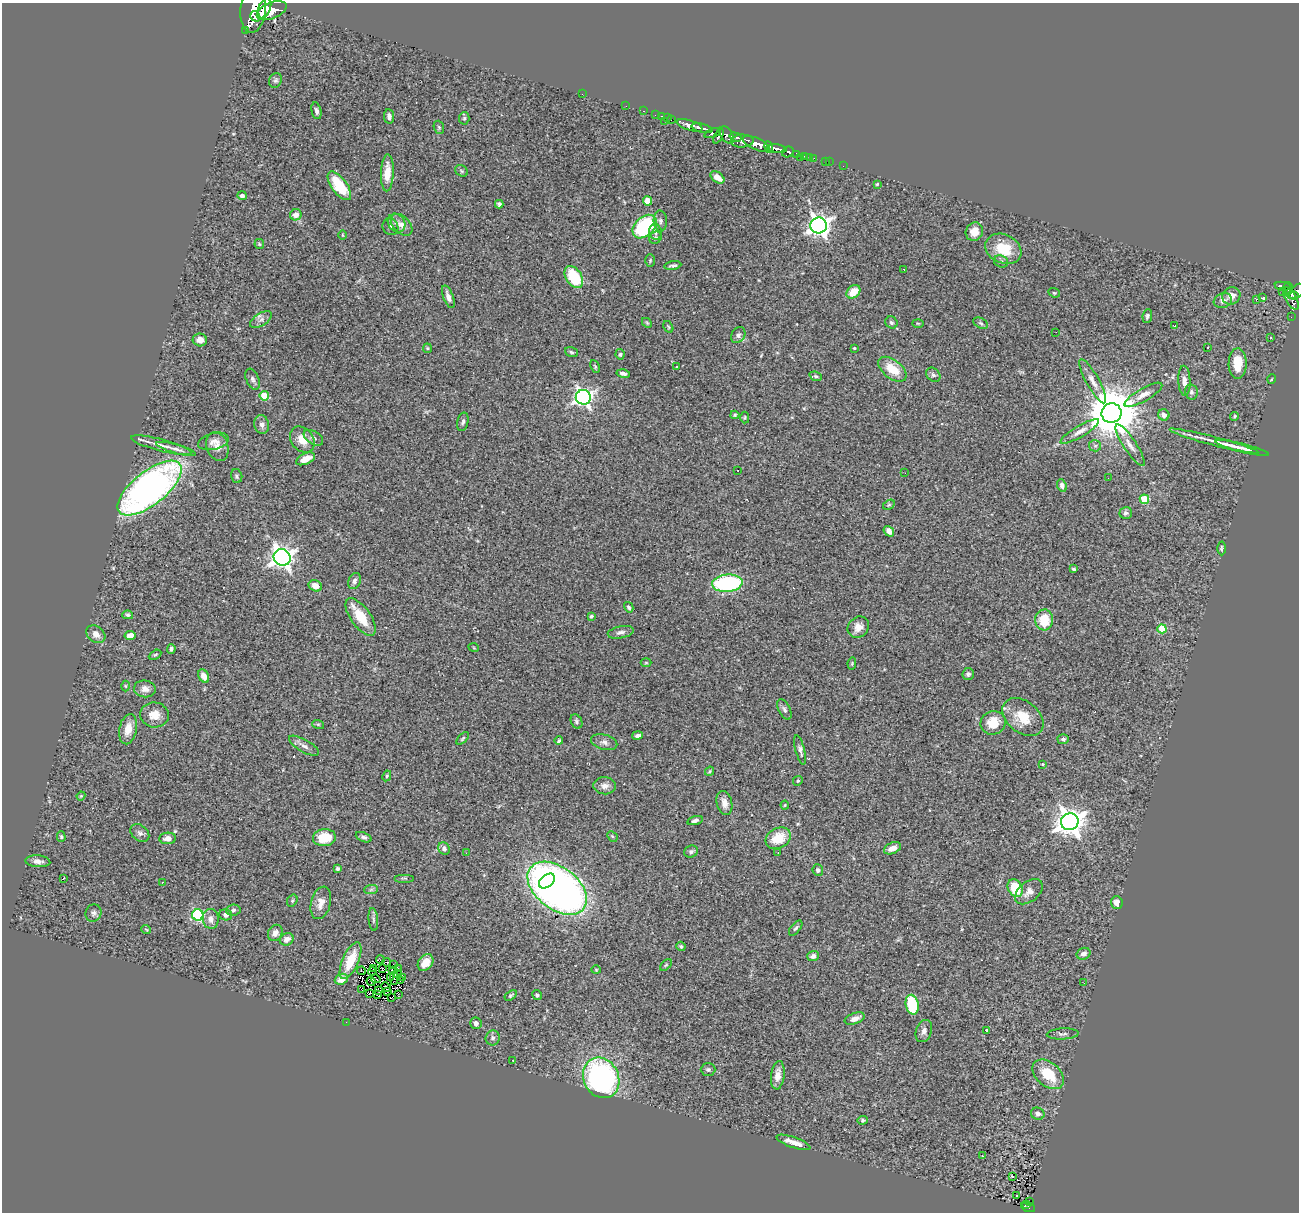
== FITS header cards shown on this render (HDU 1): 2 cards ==
NAXIS1  =                 1297
NAXIS2  =                 1210

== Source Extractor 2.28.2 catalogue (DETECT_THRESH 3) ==
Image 1297 x 1210 px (HDU 1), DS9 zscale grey, 1 PNG px = 1 image px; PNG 1301 x 1214 px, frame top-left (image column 1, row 1210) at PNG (2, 3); each listed source drawn as its Kron ellipse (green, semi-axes under 4 px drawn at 4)
Background 0.91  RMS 0.063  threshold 0.189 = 3 sigma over >= 5 px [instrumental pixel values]
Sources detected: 281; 1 with non-positive FLUX_AUTO (blend fragments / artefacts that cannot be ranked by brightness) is neither listed nor drawn; the other 280 listed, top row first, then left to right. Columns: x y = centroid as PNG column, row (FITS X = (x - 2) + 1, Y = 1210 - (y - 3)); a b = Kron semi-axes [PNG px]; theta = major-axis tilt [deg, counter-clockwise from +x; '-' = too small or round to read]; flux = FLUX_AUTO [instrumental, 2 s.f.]
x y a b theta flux
264 8 10 6 67 2000
253 9 23 12 84 5100
272 11 16 8 21 2900
255 16 5 4 - 850
245 31 2 2 - 14
276 80 7 6 - 10
582 94 2 2 - 48
626 106 2 2 - 10
316 111 8 5 -77 12
644 111 3 2 - 25
655 115 2 2 - 13
389 116 7 5 -82 15
662 116 3 2 - 26
464 118 6 5 - 7.7
667 118 3 2 - 12
671 119 3 2 - 32
664 121 2 2 - 80
689 125 13 5 -17 1400
439 127 7 5 -69 6.8
702 128 11 4 -13 1300
713 133 8 4 21 410
727 135 10 5 -57 790
718 136 8 3 60 480
736 137 6 3 -17 430
742 141 11 6 4 960
756 144 14 6 -24 2500
769 147 6 3 -78 510
777 149 10 4 -8 1200
788 152 6 5 - 330
796 154 3 3 - 120
805 156 3 3 - 53
800 157 2 2 - 18
809 157 3 2 - 21
814 158 2 2 - 9.8
826 162 2 2 - 7.6
829 162 3 2 - 6
843 166 2 2 - 8.7
462 171 7 5 -37 7
387 173 18 6 88 53
717 177 8 5 -37 41
877 184 3 2 - 3.9
339 186 17 7 -54 150
242 196 5 4 - 13
647 201 5 4 - 84
499 204 4 4 - 8.6
296 215 6 5 - 30
660 221 10 6 -87 15
397 223 10 8 -55 20
402 225 13 8 -46 27
819 225 8 8 - 2400
390 227 8 7 - 14
645 227 14 9 43 340
656 232 8 6 -76 15
974 232 9 8 - 44
343 235 5 3 - 3.6
655 238 7 5 44 8.7
259 244 5 5 - 5.1
1003 249 19 14 -25 120
650 260 6 5 - 6.4
1001 261 7 6 - 9.5
673 266 8 3 9 12
904 269 3 2 - 14
574 277 12 8 -58 170
1283 286 8 3 -10 200
1288 288 6 3 -87 270
1282 291 2 2 - 8.9
853 292 8 6 41 62
1297 292 9 6 49 560
1054 293 6 4 -21 5.3
1293 295 6 2 -7 220
1231 296 9 8 - 31
448 297 12 5 -69 24
1263 298 4 3 - 5
1291 298 13 5 -62 500
1256 299 3 3 - 15
1223 301 9 7 19 25
1147 316 7 4 83 8.7
1291 317 2 2 - 6
261 319 12 6 33 20
891 322 6 5 - 8.9
647 323 5 4 - 5.1
918 323 5 3 - 4.2
981 323 8 5 -27 7.4
1175 326 3 2 - 3.6
668 327 6 4 -60 5.2
1056 332 2 2 - 2.8
738 335 8 6 58 14
1270 338 2 2 - 3.1
200 340 7 6 - 28
1208 347 3 2 - 5.7
427 348 5 4 - 4.5
854 348 3 3 - 5.3
571 352 7 4 -19 7.3
620 354 5 4 - 6.1
1238 363 15 9 89 94
595 366 7 3 -64 5.4
676 366 3 3 - 7.9
892 369 16 9 -38 83
623 373 7 3 -12 15
933 375 8 6 -43 12
816 376 6 4 -21 6.9
252 379 11 6 -67 14
1272 379 5 3 - 3.4
1093 381 25 6 -61 36
1184 381 15 6 -88 24
1191 392 8 6 -80 11
1143 395 21 6 30 32
264 396 5 4 - 130
583 397 7 7 - 1500
1112 413 10 9 - 25000
735 415 4 4 - 6
1164 415 6 5 - 21
1235 416 4 4 - 5.5
745 417 6 4 88 5.7
463 422 9 5 77 11
262 425 9 7 -77 20
1080 431 22 5 30 30
313 438 11 6 -33 16
302 440 14 11 -52 56
213 441 15 8 14 28
1214 441 46 3 -15 50
161 445 31 6 -14 47
1130 445 24 6 -57 34
1095 446 6 5 - 8.5
217 447 15 10 -70 34
1242 448 27 3 -14 41
176 449 20 4 -15 21
306 459 10 5 24 45
738 470 2 2 - 3.5
905 473 2 2 - 2.1
237 476 7 5 -75 9.1
1108 478 3 2 - 3.4
1062 486 6 4 -67 17
150 488 39 16 38 1900
1144 499 5 4 - 160
889 505 6 4 30 5.8
1126 513 6 6 - 11
889 531 6 4 -51 23
1221 548 7 4 -90 6.2
282 557 8 8 - 2800
1074 569 4 3 - 6.8
354 581 8 6 67 12
727 583 15 8 5 490
315 586 7 5 -26 38
629 607 5 4 - 8.6
128 615 5 4 - 6.7
591 616 3 3 - 10
361 617 22 10 -54 110
1044 620 10 9 - 110
858 627 11 9 43 35
1162 629 4 4 - 150
621 632 13 6 11 16
96 634 10 8 -39 26
130 636 5 4 - 29
474 648 5 3 - 3.2
171 649 5 3 - 10
155 655 7 4 29 6
646 663 5 3 - 3.9
852 663 6 4 78 4.7
968 674 6 5 - 9.5
204 676 7 5 -61 34
125 686 5 3 - 4
145 689 11 8 -8 26
784 709 11 6 -65 14
154 715 14 12 -7 53
1023 717 23 16 -40 99
576 721 7 5 -63 8.9
993 723 13 11 22 79
318 724 6 3 -18 4.9
128 729 15 8 79 51
637 735 5 3 - 11
463 738 8 3 45 6
1063 739 6 5 - 11
559 741 4 3 - 6.3
604 742 13 7 -15 19
304 746 17 6 -30 22
800 750 15 4 -75 15
1042 764 3 3 - 4.5
709 771 5 4 - 5
387 776 5 4 - 5.3
798 781 5 4 - 5.2
605 786 11 8 -5 25
81 796 4 4 - 4.1
724 803 12 7 -76 32
785 805 4 4 - 4.4
695 820 8 4 16 10
1070 822 9 8 - 5000
140 833 10 7 -38 16
61 836 5 4 - 6.5
612 836 6 4 -45 6.3
364 837 8 4 -22 11
168 838 8 6 2 25
324 838 11 8 5 110
778 838 13 10 27 97
892 848 9 5 23 33
444 849 6 5 - 18
691 851 7 5 28 9.3
778 852 3 2 - 4.2
466 853 3 2 - 7
38 861 12 6 -4 21
338 868 4 3 - 7.3
818 870 6 5 - 11
404 878 10 2 0 4.3
63 879 3 2 - 31
547 881 9 6 40 150
162 882 3 3 - 5.4
557 888 33 21 -38 2600
1015 888 9 7 -61 140
371 890 7 4 2 9.1
1029 892 16 10 39 34
292 901 6 4 56 6.1
321 903 16 9 75 41
1117 903 6 6 - 34
233 910 7 5 6 10
93 913 9 8 - 13
198 915 6 5 - 500
226 915 6 5 - 15
211 919 10 8 -84 26
373 919 11 5 -85 12
796 928 9 4 51 9.1
146 929 5 3 - 3.3
275 933 8 7 - 22
287 939 7 6 - 25
681 946 5 4 - 7.7
1083 954 7 5 24 18
813 956 6 5 - 16
380 960 4 2 - 3.5
351 961 20 8 66 110
387 962 4 2 - 3.4
426 963 9 7 51 46
393 964 2 2 - 4.1
666 965 7 4 44 6.6
373 968 3 2 - 5.3
383 968 2 2 - 3.4
398 968 3 2 - 7.7
392 970 3 2 - 8.1
596 970 4 4 - 4.2
361 971 4 2 - 3.5
372 971 4 2 - 3.9
397 973 4 2 - 4.4
390 977 3 2 - 3.2
402 977 2 2 - 1.3
394 978 6 3 -90 0.88
341 979 6 5 - 44
376 979 4 2 - 1.9
400 980 2 2 - 1.9
371 982 5 2 - 3.8
1084 983 3 2 - 4.1
386 987 5 2 - 0.25
361 989 2 2 - 9.1
378 990 4 2 - 5
387 991 3 2 - 3.5
369 993 2 2 - 2.5
398 994 3 2 - 4.2
378 995 4 2 - 5.7
511 995 7 4 35 7.5
537 995 5 4 - 7.2
391 998 2 2 - 1.8
912 1005 10 6 -78 190
855 1019 10 5 20 24
346 1022 2 2 - 36
476 1023 6 6 - 14
986 1030 3 3 - 9.3
924 1031 11 7 70 20
1063 1034 16 5 3 13
493 1038 7 7 - 13
513 1060 3 2 - 5
708 1069 7 6 - 8.6
1048 1074 18 12 -40 130
778 1075 14 6 83 37
601 1078 21 17 -63 890
1038 1114 7 6 - 14
863 1120 5 4 - 7.1
793 1142 18 5 -19 32
982 1155 3 2 - 6.8
1013 1176 3 3 - 33
1017 1196 3 3 - 8.5
1029 1202 3 2 - 14
1026 1204 3 2 - 27
1028 1207 7 4 -19 150
At the frame edge (FLAGS 8, measured only in part): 1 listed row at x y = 1297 292
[1 non-positive-flux detection neither listed nor drawn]